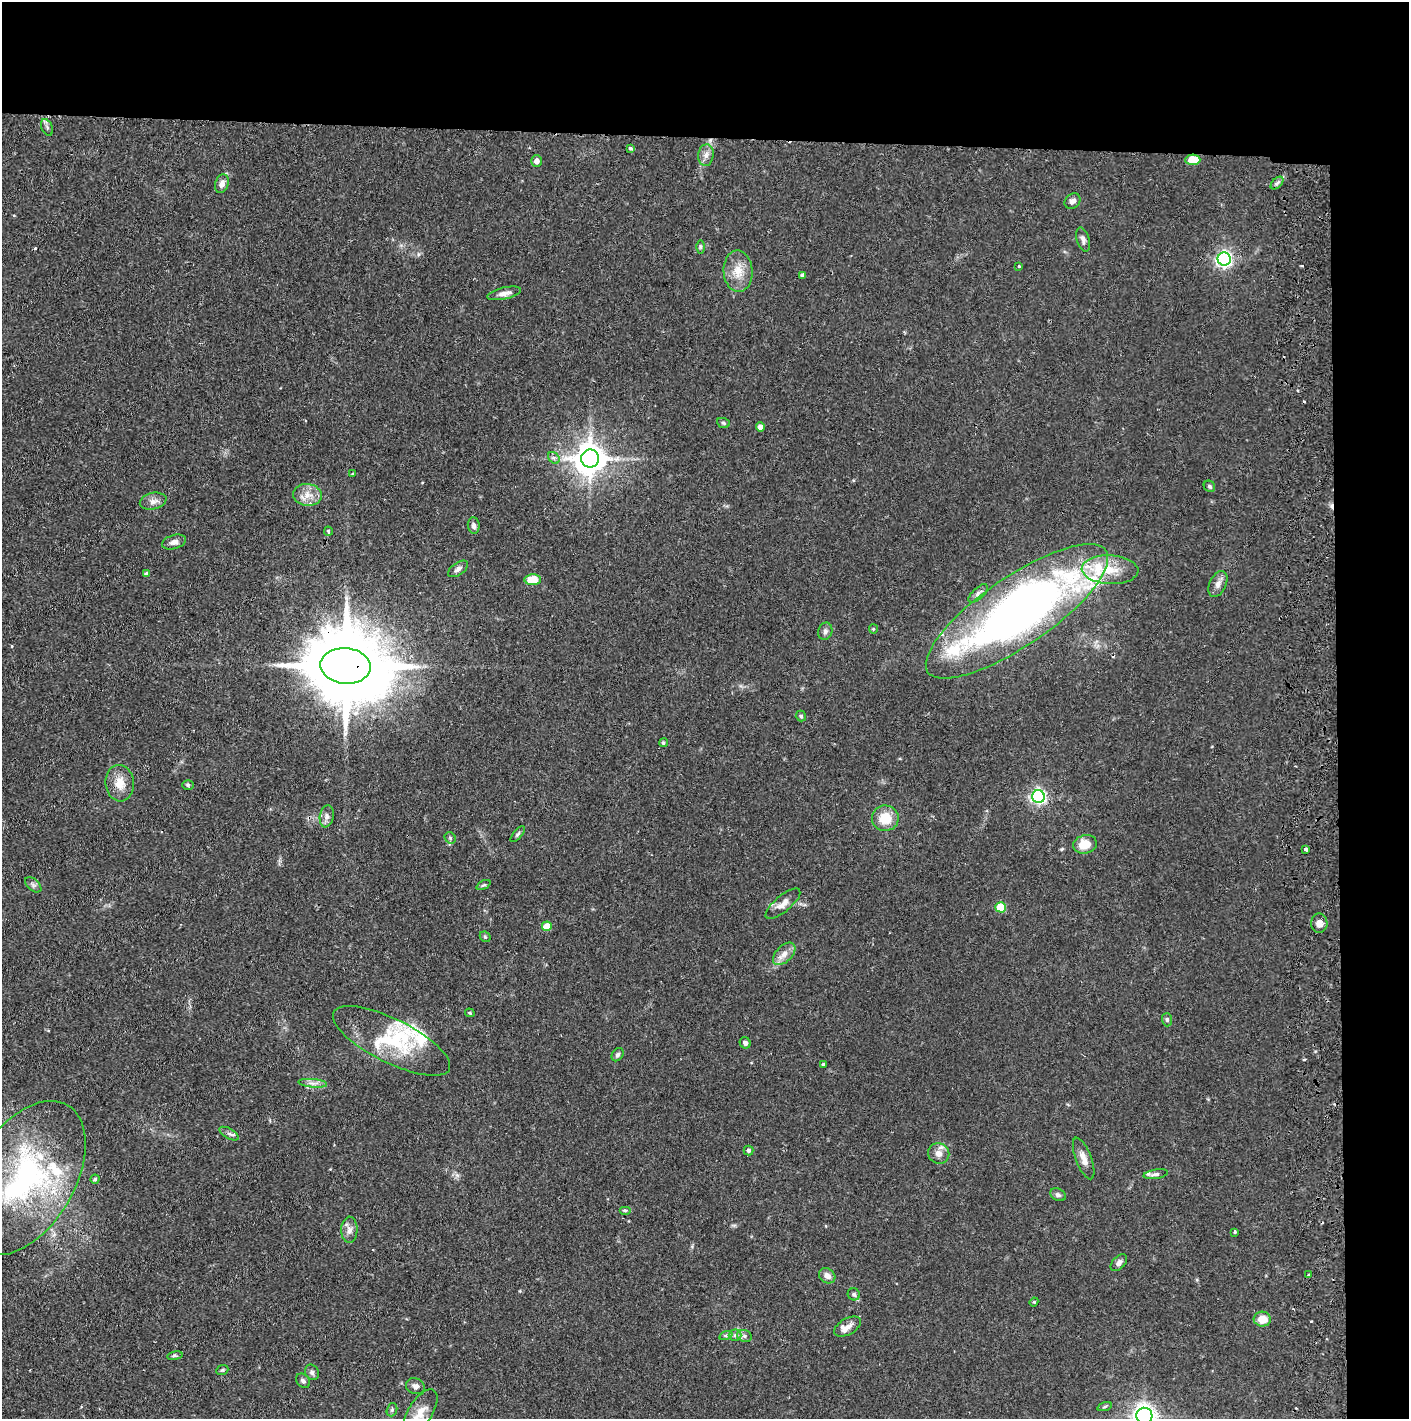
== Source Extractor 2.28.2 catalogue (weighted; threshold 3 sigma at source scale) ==
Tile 3 of 3 x 3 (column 3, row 1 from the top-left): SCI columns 2899-4305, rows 2839-4255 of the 4390 x 4257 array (HDU 1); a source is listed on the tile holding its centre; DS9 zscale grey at full resolution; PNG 1411 x 1421 px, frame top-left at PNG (2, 2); each listed source drawn as its Kron ellipse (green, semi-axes under 4 px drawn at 4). Shown black and unused: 14% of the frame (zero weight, under 2 of 3 exposures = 3% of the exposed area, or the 3 px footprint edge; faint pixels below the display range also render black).
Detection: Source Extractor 2.28.2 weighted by HDU 2 'WHT'; one run over the whole footprint, this tile lists its part. Background 0.076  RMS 0.0055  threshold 0.025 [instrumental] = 3 sigma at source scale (4.5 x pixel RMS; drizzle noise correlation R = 1.50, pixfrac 1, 0.05/0.05 arcsec/px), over >= 5 px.
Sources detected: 106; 4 cosmic-ray / hot-pixel residue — neither listed nor drawn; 10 inside a brighter listed object's ellipse — not listed separately; the other 92 listed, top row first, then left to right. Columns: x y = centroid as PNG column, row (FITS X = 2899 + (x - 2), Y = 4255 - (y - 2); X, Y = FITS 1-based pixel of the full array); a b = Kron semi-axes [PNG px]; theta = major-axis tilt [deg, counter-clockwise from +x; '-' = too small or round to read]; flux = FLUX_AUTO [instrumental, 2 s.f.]
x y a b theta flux
47 127 8 5 -67 1.4
631 148 3 3 - 1.3
706 155 11 7 82 3
1193 160 7 5 2 20
537 161 5 5 - 3.2
1277 183 8 4 44 1.5
222 184 9 6 72 3.3
1072 201 8 7 - 2.3
1083 239 12 6 -74 2.1
700 247 6 4 90 0.92
1224 259 6 6 - 170
1019 266 4 3 - 0.58
738 271 21 14 -88 9.6
802 275 4 4 - 1.1
504 293 17 6 12 3.2
723 423 6 5 - 0.93
760 427 5 4 - 3.7
554 458 6 5 - 1.3
590 459 9 9 - 1000
352 474 4 3 - 0.44
1209 486 6 5 - 0.97
307 495 14 11 -5 6.3
153 501 13 8 14 3.4
474 526 8 6 -84 1.9
328 531 4 3 - 0.8
174 542 12 7 16 2.6
458 569 11 6 35 2.1
1110 570 28 14 -3 16
146 574 4 4 - 1.2
533 580 8 5 -1 15
1218 584 14 8 64 3.4
978 593 12 5 42 1.9
1017 611 108 34 34 380
873 629 4 4 - 0.68
825 631 9 7 71 1.7
345 666 25 18 -5 7900
801 716 5 5 - 0.84
663 743 4 4 - 0.86
120 783 18 14 -84 8.5
188 785 6 5 - 0.91
1038 796 6 6 - 150
327 816 11 7 80 2.3
885 818 13 13 - 11
518 834 10 4 50 1
450 838 6 5 - 0.91
1085 844 12 9 14 9.6
1306 849 4 3 - 3.7
33 885 9 5 -41 1.5
483 885 7 4 25 0.81
783 904 21 8 40 4.5
1001 907 5 5 - 23
1319 923 9 8 - 3.6
547 926 5 5 - 8.4
485 937 6 4 -44 0.74
784 954 13 8 45 4.2
470 1013 5 3 - 0.73
1167 1020 7 5 -88 1.1
391 1041 64 22 -26 35
745 1043 6 5 - 1.6
618 1055 7 5 55 1.4
823 1064 4 3 - 0.8
313 1083 14 4 -5 2.5
229 1134 11 5 -29 1.6
749 1151 5 5 - 1.5
939 1153 11 10 - 4.1
1084 1158 22 8 -69 4.6
1156 1174 12 4 10 1.7
25 1178 84 50 59 130
95 1179 4 4 - 0.69
1058 1195 8 6 -27 1.5
625 1210 6 4 0 0.87
349 1230 13 8 88 3.3
1235 1232 3 3 - 0.68
1119 1263 10 6 44 2.1
1309 1275 3 2 - 0.94
827 1276 8 7 - 3.6
854 1294 6 6 - 1.2
1034 1302 4 4 - 0.67
1262 1319 8 7 - 8
848 1327 14 8 28 3.5
726 1335 7 4 19 1
735 1335 6 6 - 1.3
744 1336 7 6 - 1.5
175 1356 8 4 8 0.87
222 1370 6 4 21 0.82
312 1372 8 6 -56 1.4
303 1381 8 6 -48 1.5
415 1386 9 8 - 2.4
1105 1406 7 3 19 0.82
392 1410 7 5 71 1.1
420 1412 26 12 58 8.7
1144 1416 8 8 - 280
Overlapping masked pixels (flux is a lower limit): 2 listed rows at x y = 1017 611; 345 666
Isophote crosses this tile's border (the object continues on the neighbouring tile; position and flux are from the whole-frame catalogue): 3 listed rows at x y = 25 1178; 420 1412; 1144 1416